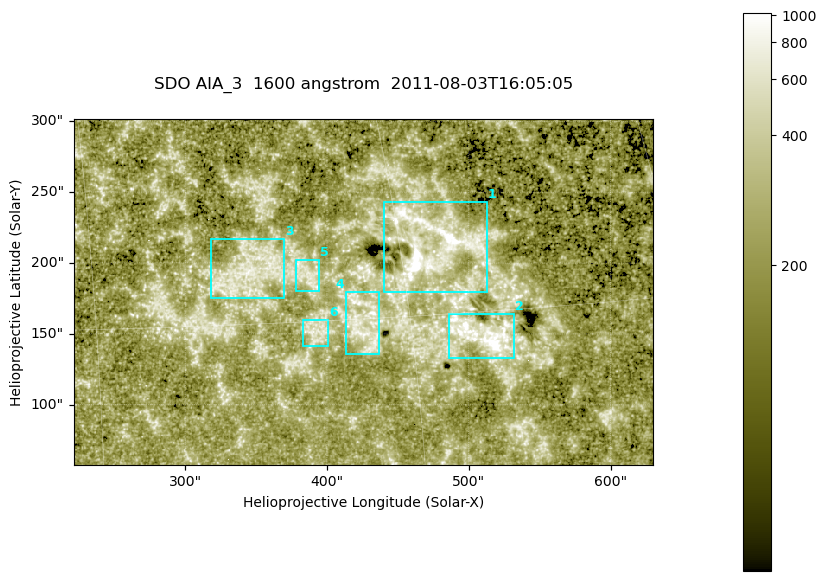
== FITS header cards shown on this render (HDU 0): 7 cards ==
TELESCOP= 'SDO     '           /
INSTRUME= 'AIA_3   '           /
WAVELNTH=                 1600 /
WAVEUNIT= 'angstrom'           /
DATE-OBS= '2011-08-03T16:05:05.121' /
CTYPE1  = 'HPLN-TAN'           /
CTYPE2  = 'HPLT-TAN'           /

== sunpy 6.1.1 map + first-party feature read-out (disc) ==
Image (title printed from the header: SDO AIA_3  1600 angstrom  2011-08-03T16:05:05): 670 x 401 px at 0.609 arcsec/px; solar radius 946 arcsec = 1552 px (partial field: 3.5% of the solar disc is inside the frame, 100% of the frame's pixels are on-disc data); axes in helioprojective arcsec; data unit not stated in the header (colour bar unlabelled)
Pointing: header CRPIX1/2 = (2047.81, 2050.03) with CRVAL1/2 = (0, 0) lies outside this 670 x 401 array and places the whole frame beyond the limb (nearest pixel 1.38 R_sun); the SolarSoft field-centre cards XCEN/YCEN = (425.5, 179.5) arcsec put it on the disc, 1966 arcsec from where CRPIX/CRVAL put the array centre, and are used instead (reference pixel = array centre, CRVAL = XCEN/YCEN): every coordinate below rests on XCEN/YCEN
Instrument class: DISC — disc imager (sunpy class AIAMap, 1600 A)
Bright regions (active regions / flare kernels): reference = the on-disc median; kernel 5 px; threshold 5 sigma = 338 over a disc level ~220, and >= 1.15x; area >= 268 px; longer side >= 5 px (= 3 arcsec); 6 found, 6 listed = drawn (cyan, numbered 1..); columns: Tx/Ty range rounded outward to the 2 arcsec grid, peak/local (2 s.f.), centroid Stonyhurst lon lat
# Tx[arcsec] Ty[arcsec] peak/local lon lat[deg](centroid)
1 440..514 178..244 17 +32 +18
2 486..532 132..164 15 +34 +14
3 318..370 174..218 3.8 +22 +17
4 412..438 136..180 3.6 +28 +15
5 378..396 180..204 3.3 +25 +17
6 382..402 140..160 3.2 +25 +15